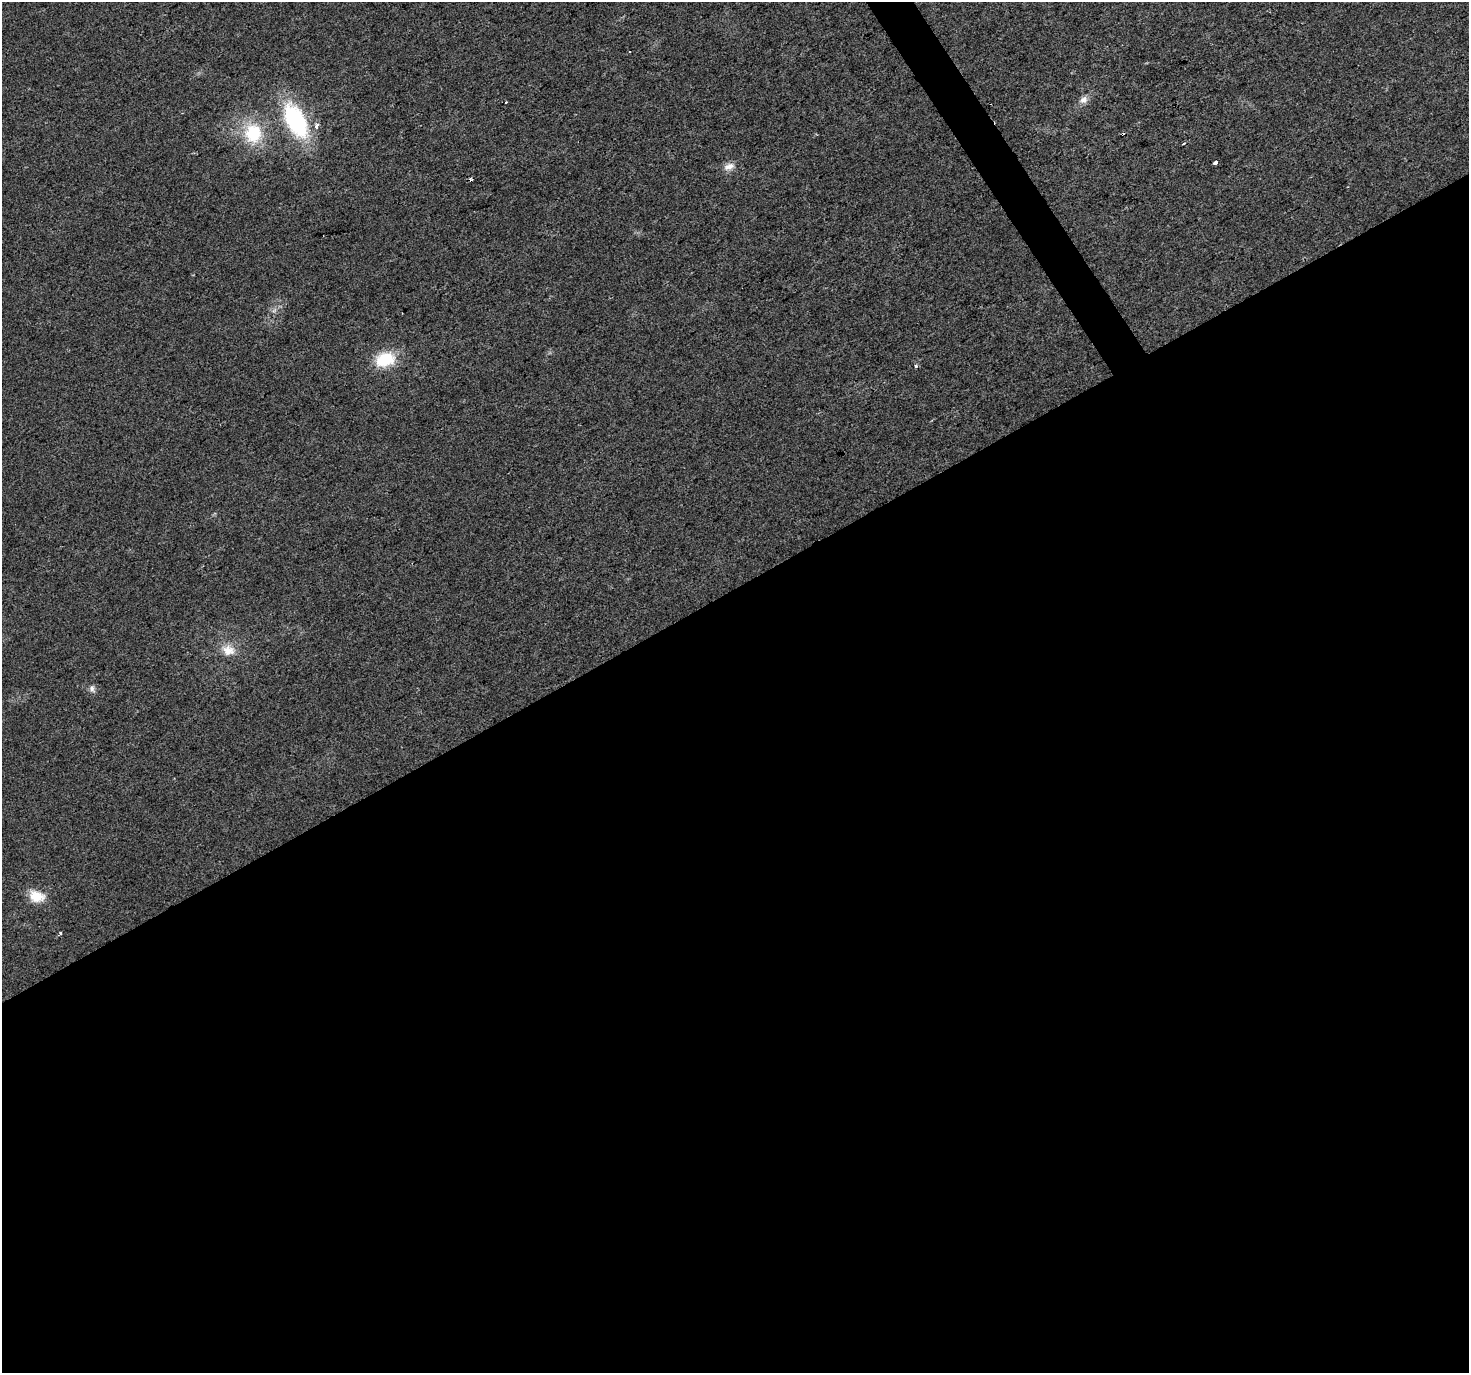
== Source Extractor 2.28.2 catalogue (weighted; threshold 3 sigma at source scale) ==
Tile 15 of 4 x 4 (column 3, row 4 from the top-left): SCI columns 2935-4401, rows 176-1546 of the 5867 x 5772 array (HDU 1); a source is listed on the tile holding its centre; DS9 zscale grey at full resolution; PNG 1471 x 1375 px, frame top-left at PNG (2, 2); no overlay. Shown black and unused: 58% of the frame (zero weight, under 2 of 3 exposures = <1% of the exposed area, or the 3 px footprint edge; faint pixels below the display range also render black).
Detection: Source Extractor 2.28.2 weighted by HDU 2 'WHT'; one run over the whole footprint, this tile lists its part. Background 0.0273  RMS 0.0062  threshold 0.0278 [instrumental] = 3 sigma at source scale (4.5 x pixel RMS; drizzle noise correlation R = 1.50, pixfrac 1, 0.0396/0.0396 arcsec/px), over >= 5 px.
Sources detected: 15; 2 cosmic-ray / hot-pixel residue — not listed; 1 inside a brighter listed object's ellipse — not listed separately; the other 12 listed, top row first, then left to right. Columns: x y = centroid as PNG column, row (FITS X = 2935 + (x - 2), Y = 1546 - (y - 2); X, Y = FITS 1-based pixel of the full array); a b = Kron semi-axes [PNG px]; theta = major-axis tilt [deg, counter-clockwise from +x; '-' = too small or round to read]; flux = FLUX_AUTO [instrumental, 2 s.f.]
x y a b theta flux
1084 100 11 9 35 3.6
296 120 36 18 -62 73
253 133 23 21 -89 31
1184 143 4 2 - 0.66
1215 162 4 3 - 4.1
729 166 15 9 20 4.7
385 359 19 13 14 26
916 366 3 3 - 2.7
228 650 17 14 -6 8.9
92 689 11 7 -67 2.3
36 896 21 14 -14 11
60 933 5 3 - 0.64